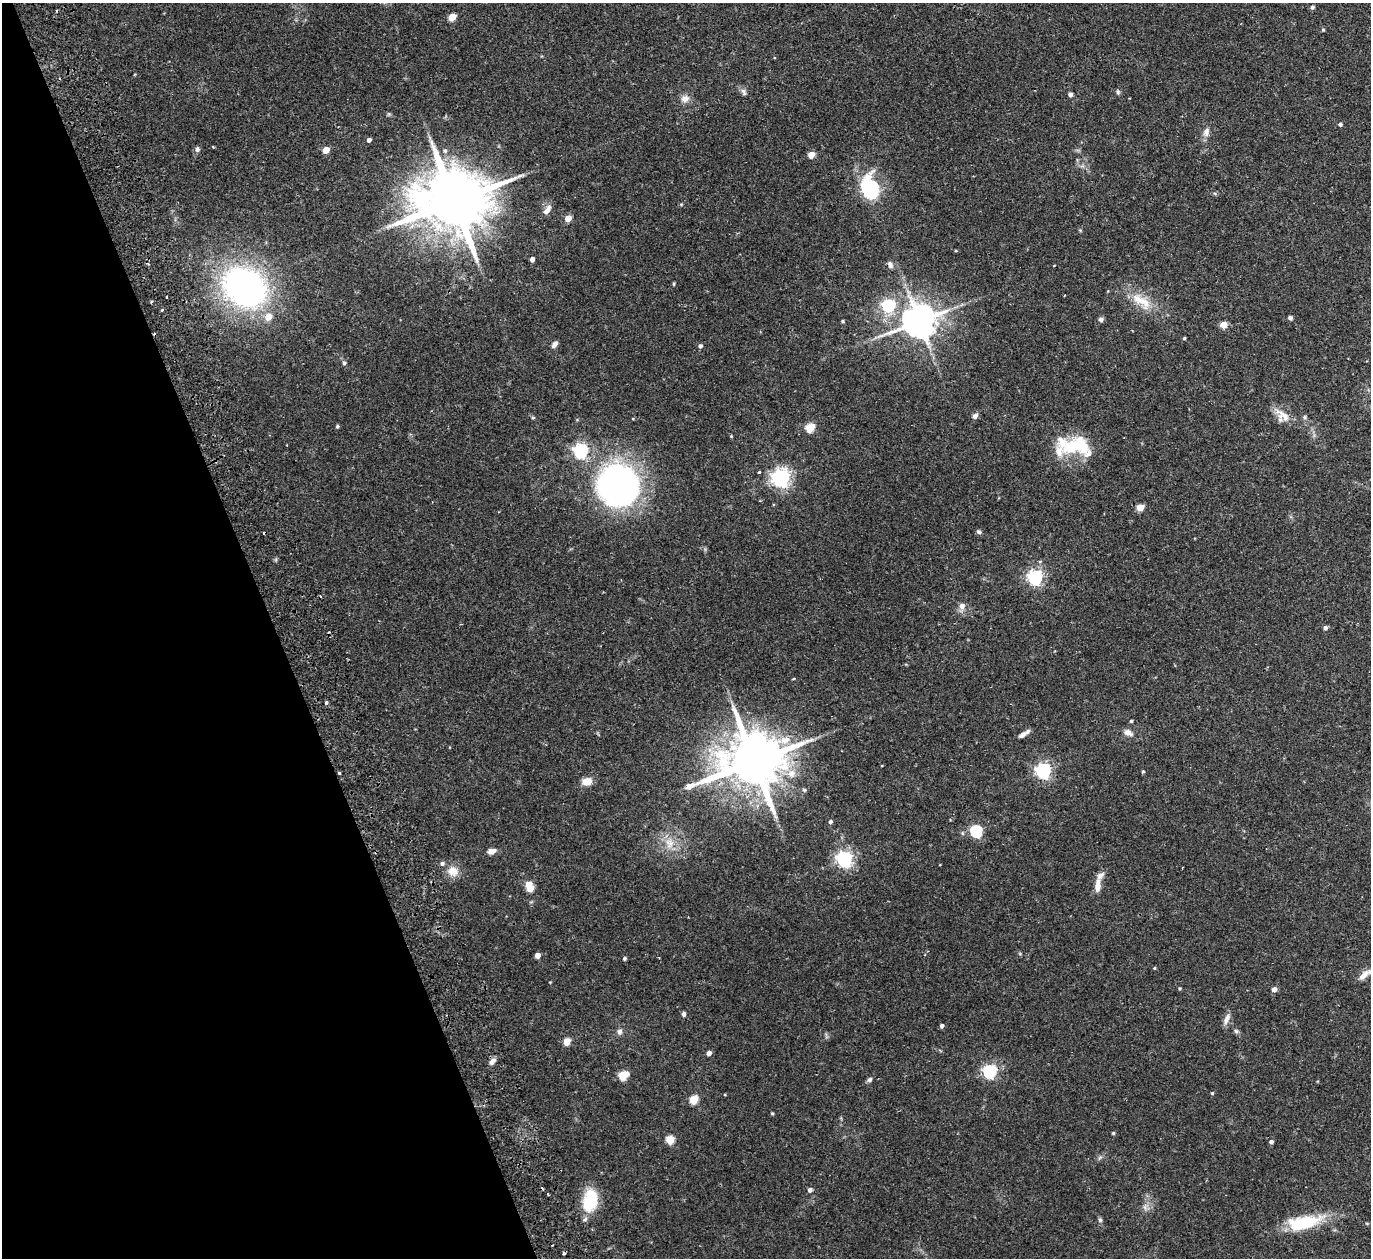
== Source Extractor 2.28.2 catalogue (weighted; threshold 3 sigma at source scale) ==
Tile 5 of 4 x 4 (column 1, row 2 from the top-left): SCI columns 56-1424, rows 2695-3950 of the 5588 x 5513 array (HDU 1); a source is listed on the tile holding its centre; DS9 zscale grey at full resolution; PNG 1373 x 1260 px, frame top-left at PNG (2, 3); no overlay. Shown black and unused: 20% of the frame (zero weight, under 2 of 3 exposures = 3% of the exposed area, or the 3 px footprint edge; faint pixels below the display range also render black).
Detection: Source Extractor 2.28.2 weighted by HDU 2 'WHT'; one run over the whole footprint, this tile lists its part. Background 0.0576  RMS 0.005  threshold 0.0227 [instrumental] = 3 sigma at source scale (4.5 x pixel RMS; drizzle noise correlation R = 1.50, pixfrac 1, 0.05/0.05 arcsec/px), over >= 5 px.
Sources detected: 113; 2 inside a brighter object's white glare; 3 cosmic-ray / hot-pixel residue — not listed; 5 inside a brighter listed object's ellipse — not listed separately; the other 103 listed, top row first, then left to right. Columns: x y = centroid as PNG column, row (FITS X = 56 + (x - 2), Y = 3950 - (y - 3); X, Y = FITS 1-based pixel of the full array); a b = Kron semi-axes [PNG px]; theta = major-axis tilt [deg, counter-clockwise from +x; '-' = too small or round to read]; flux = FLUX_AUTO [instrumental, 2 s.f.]
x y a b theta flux
1312 7 5 4 - 0.98
452 17 5 4 - 12
1323 30 5 4 - 0.62
744 92 10 6 -62 1.5
1118 92 8 5 -81 0.88
1070 94 5 4 - 1.6
685 99 10 9 - 3.4
389 114 6 5 - 0.65
1340 124 5 4 - 1
1206 132 14 9 73 2.8
369 140 4 4 - 1.5
213 147 4 3 - 0.38
197 149 8 6 85 1.3
326 150 5 4 - 7.3
445 150 6 5 - 1
811 155 5 4 - 7.6
870 187 28 20 -78 31
454 201 20 15 12 5200
681 204 6 3 -18 0.48
547 210 15 7 59 3.3
568 218 5 4 - 7.7
956 251 4 3 - 0.45
532 259 4 4 - 2.3
890 265 10 6 -69 1.6
674 284 5 3 - 0.47
244 287 37 29 -31 180
167 297 3 2 - 0.92
1141 301 36 14 -34 13
888 305 6 6 - 65
162 310 3 3 - 0.68
268 317 6 6 - 6.8
1290 318 4 4 - 1.3
1101 319 6 5 - 1.5
843 321 4 3 - 0.62
919 321 10 9 - 1200
1223 325 5 4 - 11
1184 338 3 3 - 0.62
555 344 9 5 52 1.7
700 346 5 5 - 1.2
344 363 5 5 - 0.75
975 416 7 6 - 1.8
1283 416 24 13 -36 6.4
533 418 5 4 - 0.58
337 426 4 4 - 0.75
810 427 5 5 - 23
731 436 5 4 - 0.44
1077 445 37 21 4 24
581 451 6 6 - 120
781 478 7 6 - 230
620 485 41 41 - 150
1140 507 5 4 - 10
979 532 6 5 - 0.99
1035 577 6 6 - 140
962 606 10 8 73 2.6
1325 628 5 4 - 1.6
793 679 3 2 - 0.62
326 702 5 4 - 0.68
1131 721 3 3 - 0.74
1128 733 13 8 -26 2.7
1023 734 12 4 33 2.8
754 761 19 14 18 3500
1043 771 6 6 - 140
1143 772 4 3 - 0.61
339 773 3 3 - 0.99
791 773 11 10 - 5
587 781 9 7 6 5.8
830 821 5 4 - 1.1
976 831 6 6 - 49
669 843 16 12 89 6.9
491 851 10 6 16 2.7
844 859 6 6 - 150
453 871 16 13 -15 5.4
1098 886 17 7 85 4.6
530 888 5 5 - 8.7
537 955 4 4 - 4.1
624 958 4 4 - 0.87
1154 968 4 3 - 0.55
1364 975 18 7 41 3.8
1179 988 4 4 - 0.52
1274 989 5 5 - 2.6
684 1014 5 4 - 1.8
1226 1019 16 7 66 2.6
942 1026 4 4 - 1.2
1236 1031 7 5 -45 0.97
619 1032 7 7 - 1.9
567 1042 5 4 - 10
709 1053 4 4 - 2.7
492 1061 9 6 46 2.3
990 1071 6 6 - 93
623 1075 6 5 - 20
870 1080 7 6 - 1.1
1212 1093 4 4 - 0.53
694 1100 5 5 - 20
772 1113 4 4 - 0.48
1113 1133 4 4 - 0.64
670 1140 5 5 - 17
1271 1142 5 4 - 1.6
810 1190 7 6 - 1.2
548 1194 2 2 - 0.5
590 1200 27 16 77 18
1145 1207 9 5 -71 1.5
1100 1220 5 5 - 0.9
1307 1223 38 16 21 20
Overlapping masked pixels (flux is a lower limit): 1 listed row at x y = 339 773
Isophote crosses this tile's border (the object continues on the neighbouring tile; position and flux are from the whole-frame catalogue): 1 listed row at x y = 1364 975